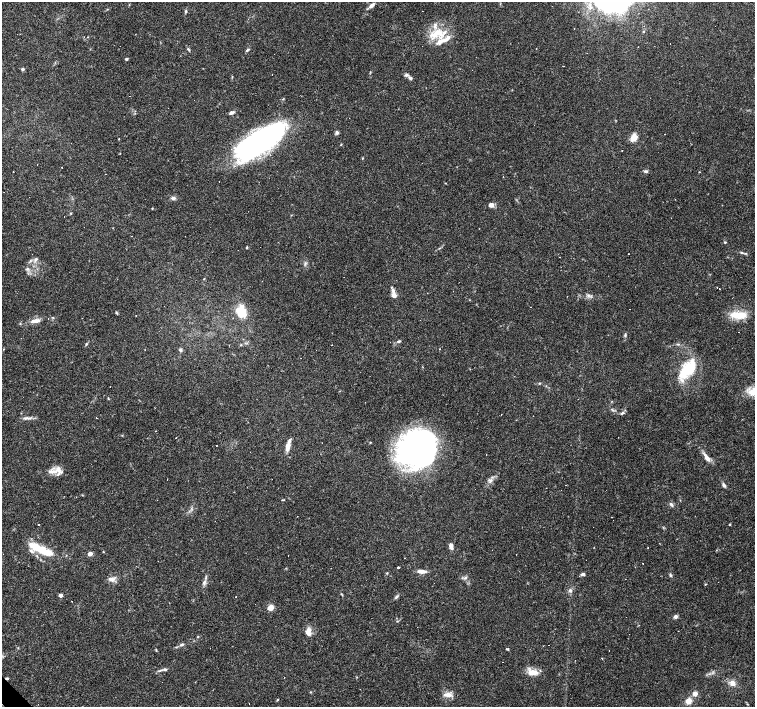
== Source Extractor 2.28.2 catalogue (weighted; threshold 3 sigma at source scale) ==
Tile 7 of 4 x 4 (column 3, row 2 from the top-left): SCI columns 3010-4514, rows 2967-4376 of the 6018 x 6000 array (HDU 1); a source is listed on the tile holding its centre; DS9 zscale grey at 2 x 2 block average (1 PNG px = mean of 2 x 2 image px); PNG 757 x 709 px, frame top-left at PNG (2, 2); no overlay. Shown black and unused: <1% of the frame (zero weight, under 3 of 4 exposures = <1% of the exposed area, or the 3 px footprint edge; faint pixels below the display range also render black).
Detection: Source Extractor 2.28.2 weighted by HDU 2 'WHT'; one run over the whole footprint, this tile lists its part. Background 0.105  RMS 0.0053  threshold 0.0237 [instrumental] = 3 sigma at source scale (4.5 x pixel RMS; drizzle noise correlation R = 1.50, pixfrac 1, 0.0396/0.0396 arcsec/px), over >= 5 px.
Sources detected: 177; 1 inside a brighter object's white glare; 46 cosmic-ray / hot-pixel residue — not listed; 1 coinciding with a brighter row at this scale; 13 inside a brighter listed object's ellipse — not listed separately; the other 116 listed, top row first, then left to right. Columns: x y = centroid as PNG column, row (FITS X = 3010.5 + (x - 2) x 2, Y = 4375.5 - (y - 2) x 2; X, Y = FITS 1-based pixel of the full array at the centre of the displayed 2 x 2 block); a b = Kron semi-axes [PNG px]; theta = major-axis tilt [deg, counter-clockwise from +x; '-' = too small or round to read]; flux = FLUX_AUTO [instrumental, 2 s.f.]
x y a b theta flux
371 5 8 4 43 5.1
186 11 4 3 - 1.5
435 34 17 8 54 20
84 37 2 2 - 0.42
446 39 9 5 32 6.8
670 44 2 2 - 0.54
188 49 6 3 -49 1.6
247 50 6 3 44 1.9
126 59 4 3 - 1.4
563 66 2 2 - 0.46
22 69 4 3 - 2
272 74 2 2 - 0.41
410 78 5 4 - 3.2
231 112 5 4 - 4.1
337 132 5 4 - 2.5
664 134 2 2 - 0.36
634 138 7 5 48 15
119 139 2 2 - 0.69
259 143 52 19 34 310
341 145 3 2 - 0.74
363 158 3 2 - 0.73
646 171 5 3 - 2.3
13 172 2 2 - 0.51
105 174 2 2 - 0.47
503 177 2 2 - 0.91
445 183 3 2 - 0.56
29 197 2 2 - 0.87
173 198 5 4 - 2.7
491 205 6 5 - 5.3
71 213 3 2 - 0.64
725 242 3 3 - 1.1
247 247 3 2 - 1.2
741 252 3 2 - 1.2
559 257 2 2 - 0.53
36 259 6 4 49 2.7
30 261 3 2 - 1.1
305 264 4 2 - 1.4
28 269 5 3 - 2
204 279 3 2 - 0.66
717 287 2 2 - 0.74
719 289 2 2 - 0.49
393 290 8 4 -75 3.5
427 293 2 2 - 0.4
394 295 5 5 - 6
588 295 3 3 - 1.6
116 312 4 2 - 0.95
241 312 12 8 -76 31
738 315 18 7 -3 25
136 316 2 2 - 2
53 317 3 2 - 0.8
36 321 12 4 7 7.5
20 323 3 2 - 0.92
625 335 4 3 - 1.4
399 341 4 3 - 2
86 344 4 3 - 1.1
678 344 5 2 - 1.3
440 349 2 2 - 0.55
181 350 4 4 - 2.2
688 369 23 11 48 49
539 383 3 3 - 0.98
108 398 3 2 - 0.81
622 413 6 3 30 2.3
26 418 8 3 13 3.3
155 431 2 2 - 0.67
176 437 2 2 - 0.82
288 446 11 5 80 9.2
419 449 36 33 52 350
707 458 12 5 -56 7.8
55 471 12 5 7 9.8
167 480 2 2 - 0.44
565 485 2 2 - 1.4
724 485 5 4 - 3.1
671 504 6 3 -46 2.5
611 517 2 2 - 0.48
39 524 2 2 - 1.3
729 524 3 2 - 1
451 546 7 4 -79 5.3
42 550 24 8 -26 38
103 552 2 2 - 0.6
90 554 3 3 - 13
404 558 2 2 - 0.41
398 567 2 2 - 84
422 571 10 4 -3 7.2
387 573 3 2 - 0.82
583 574 5 3 - 3
671 575 4 3 - 1.6
465 577 5 3 - 2
111 579 8 5 -8 6.2
204 582 6 4 77 3.5
705 584 3 2 - 0.84
570 590 5 4 - 2.5
341 594 4 2 - 0.86
61 595 3 2 - 9
236 597 2 2 - 0.47
396 597 6 3 55 2.1
270 607 5 4 - 10
675 617 4 4 - 3.7
397 621 3 2 - 0.88
307 631 9 6 46 6.8
198 636 3 2 - 0.74
181 644 5 3 - 2.3
508 649 3 2 - 0.91
156 650 4 2 - 0.76
609 651 2 2 - 0.47
602 658 2 2 - 1.3
161 670 7 3 28 2.6
533 672 14 6 -1 13
357 677 3 2 - 0.67
7 678 4 2 - 1.2
195 682 2 2 - 7.4
732 683 8 6 -60 6.2
360 689 2 2 - 0.43
695 693 5 5 - 5.6
448 695 9 5 -5 8.2
278 699 3 2 - 0.77
688 701 3 3 - 34
Overlapping masked pixels (flux is a lower limit): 1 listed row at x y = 7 678
Diffuse or blended objects may show on this block-average render without a row.